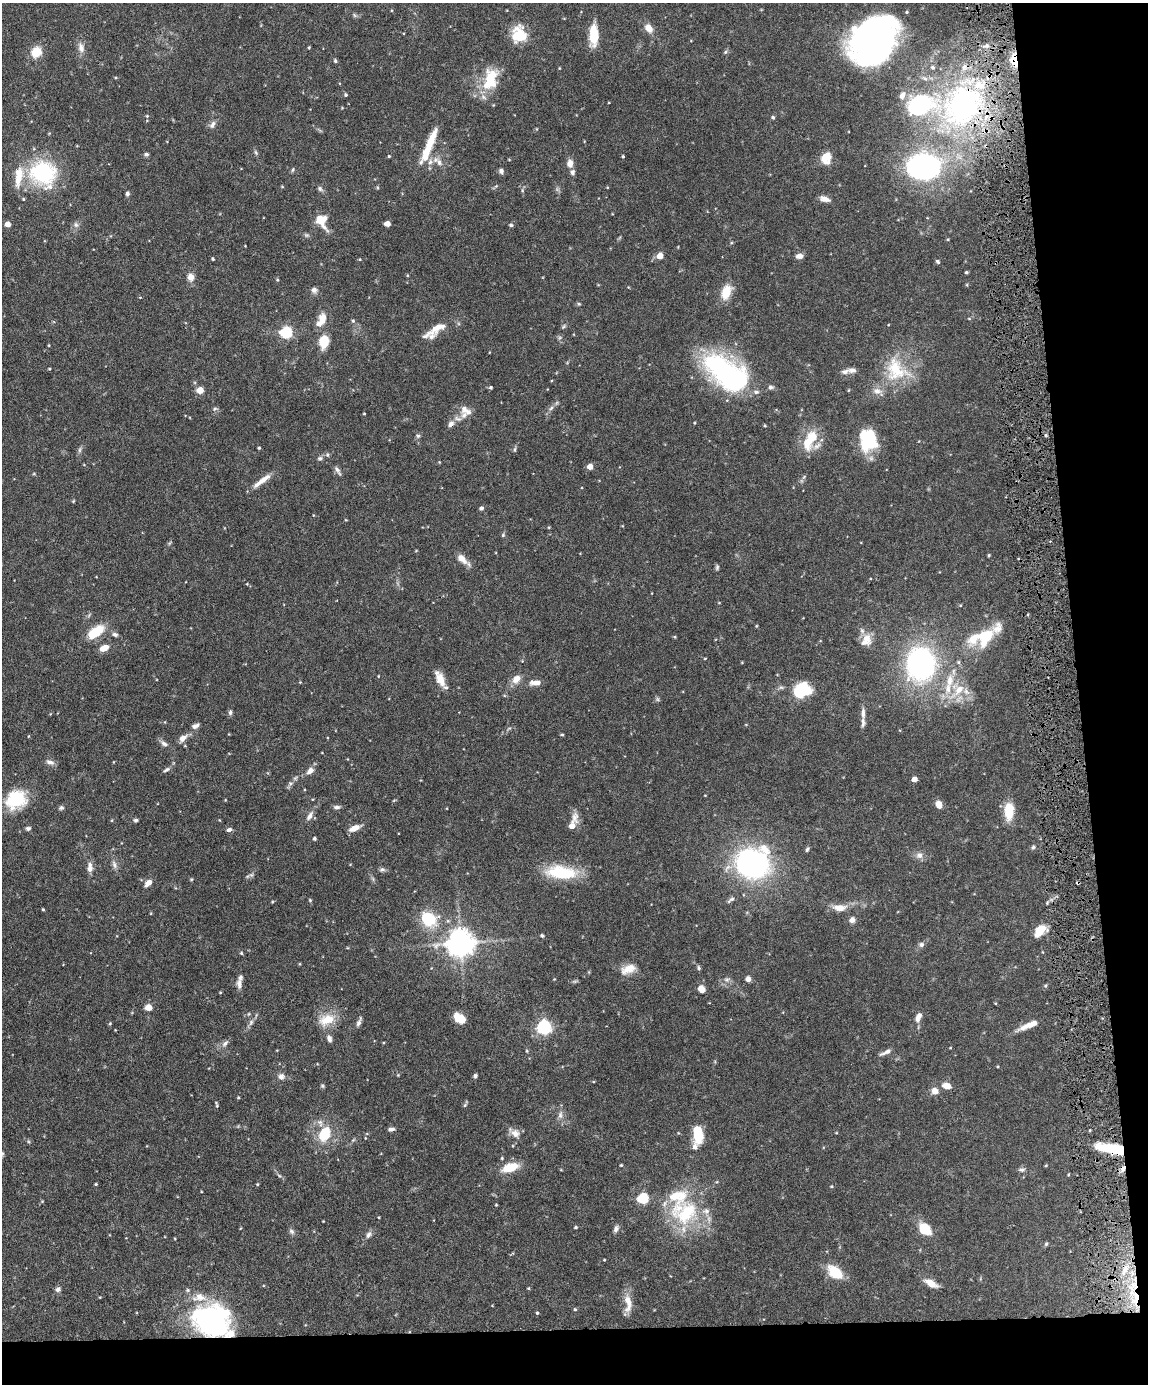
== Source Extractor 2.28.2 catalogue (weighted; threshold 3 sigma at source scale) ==
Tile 12 of 4 x 3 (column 4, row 3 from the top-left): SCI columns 3441-4586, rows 239-1620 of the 4588 x 4517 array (HDU 1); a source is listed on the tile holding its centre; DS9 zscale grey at full resolution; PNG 1150 x 1386 px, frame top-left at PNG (2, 3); no overlay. Shown black and unused: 10% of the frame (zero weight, under 4 of 8 exposures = <1% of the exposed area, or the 3 px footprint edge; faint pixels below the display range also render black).
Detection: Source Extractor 2.28.2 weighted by HDU 2 'WHT'; one run over the whole footprint, this tile lists its part. Background 0.0858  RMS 0.003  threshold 0.0122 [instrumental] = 3 sigma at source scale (4.09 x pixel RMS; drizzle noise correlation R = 1.36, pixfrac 0.8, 0.05/0.05 arcsec/px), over >= 5 px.
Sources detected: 261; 2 too faint to see at this stretch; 4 inside a brighter object's white glare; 3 cosmic-ray / hot-pixel residue — not listed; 23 inside a brighter listed object's ellipse — not listed separately; the other 229 listed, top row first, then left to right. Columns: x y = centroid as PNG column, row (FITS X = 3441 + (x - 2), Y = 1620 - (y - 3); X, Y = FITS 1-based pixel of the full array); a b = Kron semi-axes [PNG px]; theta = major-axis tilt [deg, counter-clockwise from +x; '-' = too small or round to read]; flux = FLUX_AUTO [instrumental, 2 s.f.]
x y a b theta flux
354 15 7 4 -71 0.4
649 28 9 7 -54 2.8
519 34 16 14 -89 8.5
594 35 22 9 89 7.1
876 43 47 38 37 110
987 46 6 4 -19 0.64
309 47 4 3 - 0.27
81 48 15 9 -75 1.8
36 52 9 8 - 5.6
725 52 6 5 - 0.43
1014 60 13 7 -75 5.6
335 61 5 4 - 0.43
559 68 4 3 - 0.2
115 78 4 4 - 0.27
490 80 30 17 71 9.5
346 95 4 4 - 0.4
902 95 11 8 63 1.9
962 105 61 50 50 74
147 116 4 4 - 0.28
773 117 5 5 - 0.4
212 124 11 6 58 1.1
431 139 30 8 68 5.5
256 152 7 4 -70 0.46
146 154 6 5 - 0.54
389 156 4 4 - 0.3
623 156 4 3 - 0.27
826 158 13 10 73 3.7
430 162 9 6 73 1.2
439 162 12 8 -61 1.6
570 163 9 7 88 1.8
923 166 33 25 3 53
293 170 7 3 81 0.34
501 171 6 5 - 0.79
572 172 8 6 79 0.79
43 173 25 22 -38 29
19 177 31 11 81 5.8
282 187 5 3 - 0.23
320 189 8 6 -39 0.68
522 190 6 3 -73 0.33
127 194 5 4 - 0.61
23 199 4 3 - 0.3
824 199 13 6 -15 1.6
322 221 17 12 -66 4.5
7 224 4 4 - 3.1
387 224 4 4 - 3
76 225 8 6 -74 0.82
511 225 5 4 - 0.39
660 256 5 4 - 3.6
799 256 9 6 4 1.3
213 259 3 3 - 0.33
938 261 5 4 - 0.47
966 272 5 3 - 0.34
191 277 10 8 -81 1.7
967 285 5 3 - 0.24
314 290 7 6 - 1.1
726 292 16 10 69 5.3
140 297 4 3 - 0.18
579 304 5 4 - 0.32
322 319 18 9 63 3.7
353 321 5 5 - 0.39
563 327 7 4 59 0.41
436 329 35 9 33 4.8
286 333 6 5 - 32
324 342 11 8 82 7.3
716 362 54 36 -48 30
49 369 4 3 - 0.26
852 370 11 7 0 1.2
896 370 36 29 -55 13
491 387 4 4 - 0.4
771 387 7 6 - 0.73
200 390 5 4 - 5.7
849 390 4 3 - 0.2
551 408 7 4 45 0.68
215 409 7 4 20 0.45
364 414 3 3 - 0.23
464 415 14 11 -69 2.3
451 424 10 7 46 1.3
765 426 4 3 - 0.28
418 436 6 5 - 0.47
807 442 23 13 -83 5.7
865 444 20 13 -86 7.6
259 448 3 3 - 0.31
515 449 8 4 89 0.44
80 450 9 4 81 0.56
320 458 8 5 9 0.67
590 467 4 4 - 3
337 469 12 5 -50 0.89
262 480 27 6 37 2.9
73 501 5 3 - 0.24
481 508 5 5 - 0.55
346 520 4 3 - 0.19
503 535 5 5 - 0.4
989 555 4 3 - 0.31
462 559 16 8 -43 2.4
717 567 7 4 80 0.46
247 584 4 3 - 0.21
756 626 4 3 - 0.25
96 632 19 9 37 7.6
115 634 8 6 -19 0.71
675 637 5 3 - 0.27
985 637 27 17 55 10
866 638 18 12 -64 3.4
104 648 10 6 25 2.6
705 658 4 3 - 0.21
958 662 5 5 - 0.44
920 664 27 23 -86 61
378 676 4 2 - 0.17
440 678 21 9 -66 3.2
516 679 12 9 51 2.3
300 682 4 4 - 0.19
535 683 13 6 2 2
802 690 15 11 26 16
958 690 26 17 47 7.8
230 712 7 5 80 0.65
863 713 17 5 89 1.5
195 726 11 6 28 1
562 735 5 3 - 0.27
29 736 4 2 - 0.19
182 738 11 7 42 1.7
164 743 10 6 -28 1
50 762 12 6 -20 1.1
166 770 10 5 27 0.67
310 771 10 7 39 1.5
295 778 7 4 45 0.45
914 779 4 4 - 2.5
290 783 7 5 6 0.57
705 795 3 2 - 0.17
16 799 26 21 28 11
225 800 4 2 - 0.18
939 804 8 6 -67 2.2
337 807 9 5 -3 0.78
61 808 7 5 25 0.53
1009 811 18 9 88 6.6
310 816 13 6 59 1.4
112 820 5 3 - 0.21
135 820 5 5 - 0.47
572 824 19 6 70 3.9
28 828 7 5 1 0.56
354 828 12 6 22 2.5
229 830 7 5 21 0.71
314 838 4 4 - 0.44
1033 847 5 5 - 0.45
807 849 6 4 67 0.52
919 855 9 9 - 1.4
752 863 27 24 4 65
114 865 12 6 -71 1.1
90 867 13 6 89 1.7
382 870 8 6 15 0.64
561 872 36 14 -6 13
251 875 6 5 - 0.55
191 879 5 4 - 0.27
148 883 10 6 42 1.7
310 900 5 4 - 0.28
731 900 12 4 35 0.71
840 908 18 9 -1 2.8
43 909 3 3 - 0.28
429 919 19 15 -39 9.7
852 920 7 7 - 1.1
1040 930 15 9 46 4.8
542 936 5 4 - 0.42
460 943 8 8 - 370
921 944 7 6 - 0.78
241 953 5 4 - 0.29
699 968 6 5 - 0.47
628 969 21 11 22 3.3
748 979 6 5 - 1.3
727 980 9 5 -5 0.83
239 984 15 7 -87 1.6
1045 986 5 4 - 0.36
701 989 6 5 - 2.8
220 992 4 3 - 0.2
995 1003 4 3 - 0.21
148 1007 5 4 - 5
918 1017 13 6 67 1.7
459 1018 11 8 -35 4.3
327 1020 24 15 23 5.2
251 1022 9 6 73 0.87
359 1022 12 4 67 0.89
110 1023 5 3 - 0.24
1029 1025 25 6 23 3.3
544 1027 6 6 - 61
329 1038 7 5 -69 1
225 1043 11 6 45 1.1
527 1051 5 3 - 0.26
886 1052 16 5 25 1.2
281 1076 9 9 - 1.3
475 1076 5 5 - 0.53
322 1086 6 4 -22 0.37
947 1086 9 6 -13 2.7
935 1091 8 8 - 1.9
238 1098 5 3 - 0.23
217 1104 9 4 -68 0.4
465 1105 6 5 - 0.4
560 1115 10 6 81 1
391 1129 8 4 7 0.82
514 1133 17 9 -35 2
325 1134 15 10 62 8.6
698 1134 16 8 -84 8.8
1111 1149 32 9 -9 11
2 1154 6 4 71 0.34
502 1158 4 4 - 0.28
621 1165 3 3 - 0.26
1046 1165 5 3 - 0.22
510 1167 17 9 17 6.3
1022 1170 10 5 -3 0.71
279 1175 6 3 -21 0.39
96 1184 3 3 - 0.29
257 1184 4 4 - 0.27
831 1186 4 4 - 0.25
643 1198 6 5 - 23
496 1205 3 3 - 0.22
686 1213 37 26 51 19
576 1227 4 3 - 0.31
616 1229 8 6 60 0.9
925 1229 11 8 -42 8.3
292 1231 9 6 -40 0.69
369 1235 11 6 57 0.99
1046 1244 6 4 72 0.43
604 1260 4 2 - 0.19
1125 1269 9 7 57 1.6
835 1272 19 12 -41 6.5
931 1283 14 7 -30 3.1
528 1288 4 4 - 0.25
58 1289 7 6 - 0.8
188 1290 5 5 - 0.43
628 1303 26 10 -87 3.4
575 1309 5 4 - 0.34
537 1313 4 4 - 0.32
212 1321 33 25 -21 64
Overlapping masked pixels (flux is a lower limit): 4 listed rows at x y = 1014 60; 962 105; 1111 1149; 212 1321